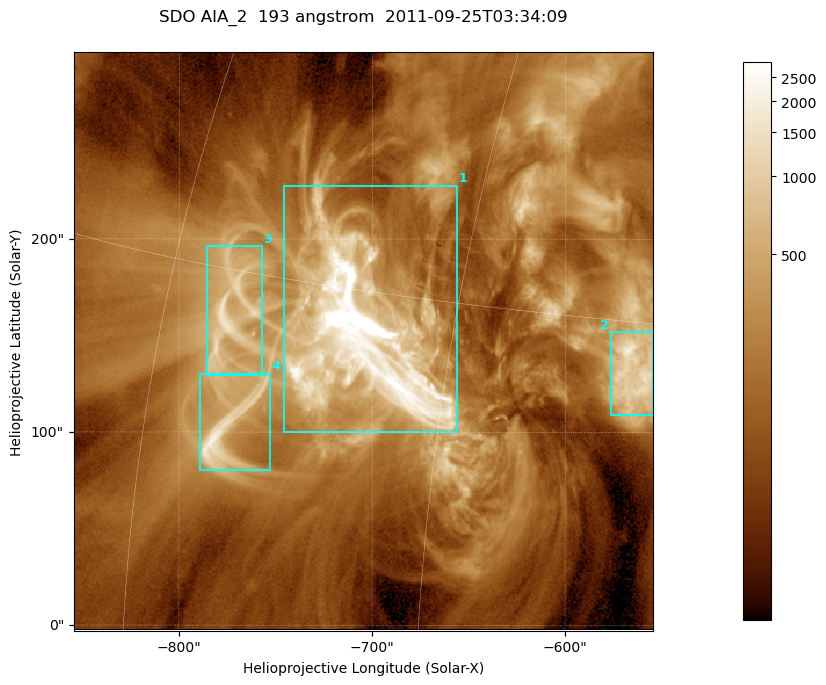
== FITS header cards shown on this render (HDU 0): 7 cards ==
TELESCOP= 'SDO     '           /
INSTRUME= 'AIA_2   '           /
WAVELNTH=                  193 /
WAVEUNIT= 'angstrom'           /
DATE-OBS= '2011-09-25T03:34:09.95' /
CTYPE1  = 'HPLN-TAN'           /
CTYPE2  = 'HPLT-TAN'           /

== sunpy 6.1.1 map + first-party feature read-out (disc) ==
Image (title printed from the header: SDO AIA_2  193 angstrom  2011-09-25T03:34:09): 499 x 499 px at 0.601 arcsec/px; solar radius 957 arcsec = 1592 px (partial field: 3.1% of the solar disc is inside the frame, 100% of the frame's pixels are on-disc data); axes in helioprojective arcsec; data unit not stated in the header (colour bar unlabelled)
Orientation: roll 0.0577 deg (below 1 deg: not rotated)
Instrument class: DISC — disc imager (sunpy class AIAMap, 193 A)
Bright regions (active regions / flare kernels): reference = the on-disc median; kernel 5 px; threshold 5 sigma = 515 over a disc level ~153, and >= 1.15x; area >= 249 px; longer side >= 6 px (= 3.6 arcsec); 4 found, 4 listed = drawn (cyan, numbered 1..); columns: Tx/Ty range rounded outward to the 2 arcsec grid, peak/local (2 s.f.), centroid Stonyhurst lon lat
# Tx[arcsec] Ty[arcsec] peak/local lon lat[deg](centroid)
1 -746..-656 100..228 107 -49 +13
2 -578..-554 108..152 12 -37 +13
3 -786..-756 128..196 10 -56 +14
4 -790..-752 80..130 13 -55 +10